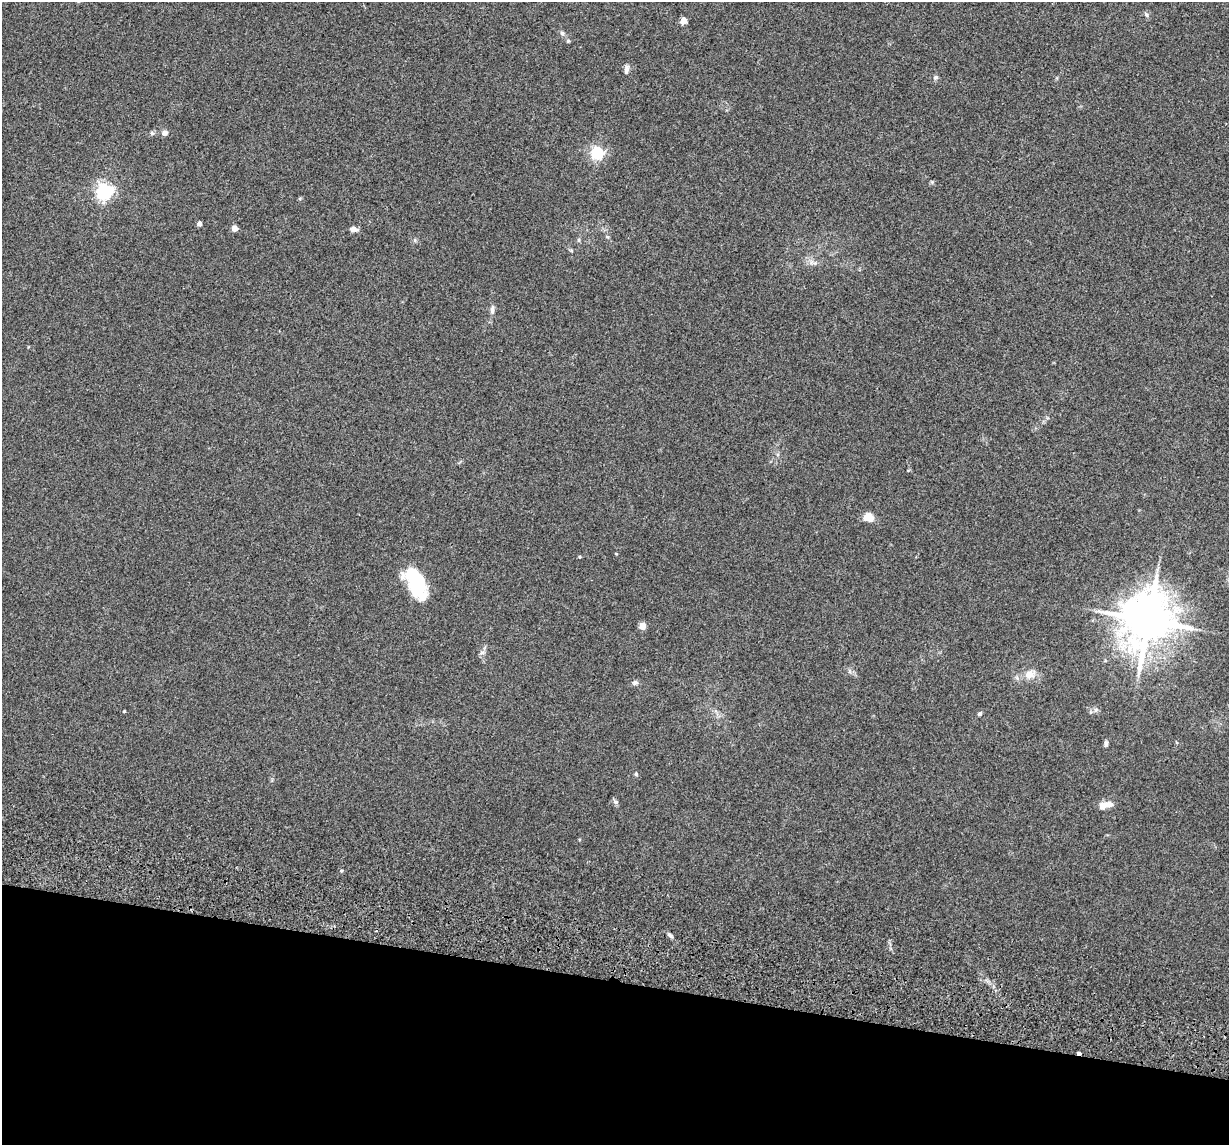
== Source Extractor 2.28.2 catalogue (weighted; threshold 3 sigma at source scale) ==
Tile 15 of 4 x 4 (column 3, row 4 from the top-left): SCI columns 2486-3712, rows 237-1379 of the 4974 x 5163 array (HDU 1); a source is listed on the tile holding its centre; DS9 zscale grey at full resolution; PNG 1231 x 1147 px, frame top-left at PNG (2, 2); no overlay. Shown black and unused: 14% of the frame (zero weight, under 3 of 5 exposures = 6% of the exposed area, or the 3 px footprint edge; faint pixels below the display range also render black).
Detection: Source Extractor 2.28.2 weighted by HDU 2 'WHT'; one run over the whole footprint, this tile lists its part. Background 0.0377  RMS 0.0053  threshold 0.0237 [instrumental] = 3 sigma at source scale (4.5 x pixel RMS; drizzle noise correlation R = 1.50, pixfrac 1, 0.05/0.05 arcsec/px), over >= 5 px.
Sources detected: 31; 1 inside a brighter listed object's ellipse — not listed separately; the other 30 listed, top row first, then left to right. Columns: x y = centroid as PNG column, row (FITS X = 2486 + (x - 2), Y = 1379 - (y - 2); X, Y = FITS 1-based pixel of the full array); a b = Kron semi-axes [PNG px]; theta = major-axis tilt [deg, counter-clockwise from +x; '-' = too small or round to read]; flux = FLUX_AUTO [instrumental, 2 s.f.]
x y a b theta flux
1146 15 7 4 -46 0.85
683 21 5 4 - 6.6
562 33 6 5 - 1
568 41 4 4 - 0.55
626 69 11 5 81 1.9
936 77 6 5 - 1.1
152 133 6 5 - 0.84
164 133 7 6 - 2.1
597 153 6 6 - 77
104 191 6 6 - 170
199 224 4 4 - 2.1
234 228 4 4 - 4.9
353 229 8 5 -6 2.4
579 240 6 4 -72 0.64
492 309 14 5 85 2
868 517 10 8 -7 6.5
580 557 4 4 - 0.48
416 583 36 17 -64 28
1148 620 14 12 78 2600
642 626 5 4 - 7.7
1029 674 12 9 13 5
635 683 7 6 - 1.3
124 711 3 3 - 0.5
980 713 6 5 - 0.84
1106 743 7 4 -89 1.1
636 774 5 4 - 0.61
615 802 7 5 -21 1.1
1103 806 10 8 59 3.1
670 935 9 4 -45 1.2
1079 1053 4 3 - 1.3
Overlapping masked pixels (flux is a lower limit): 1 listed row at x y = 1079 1053